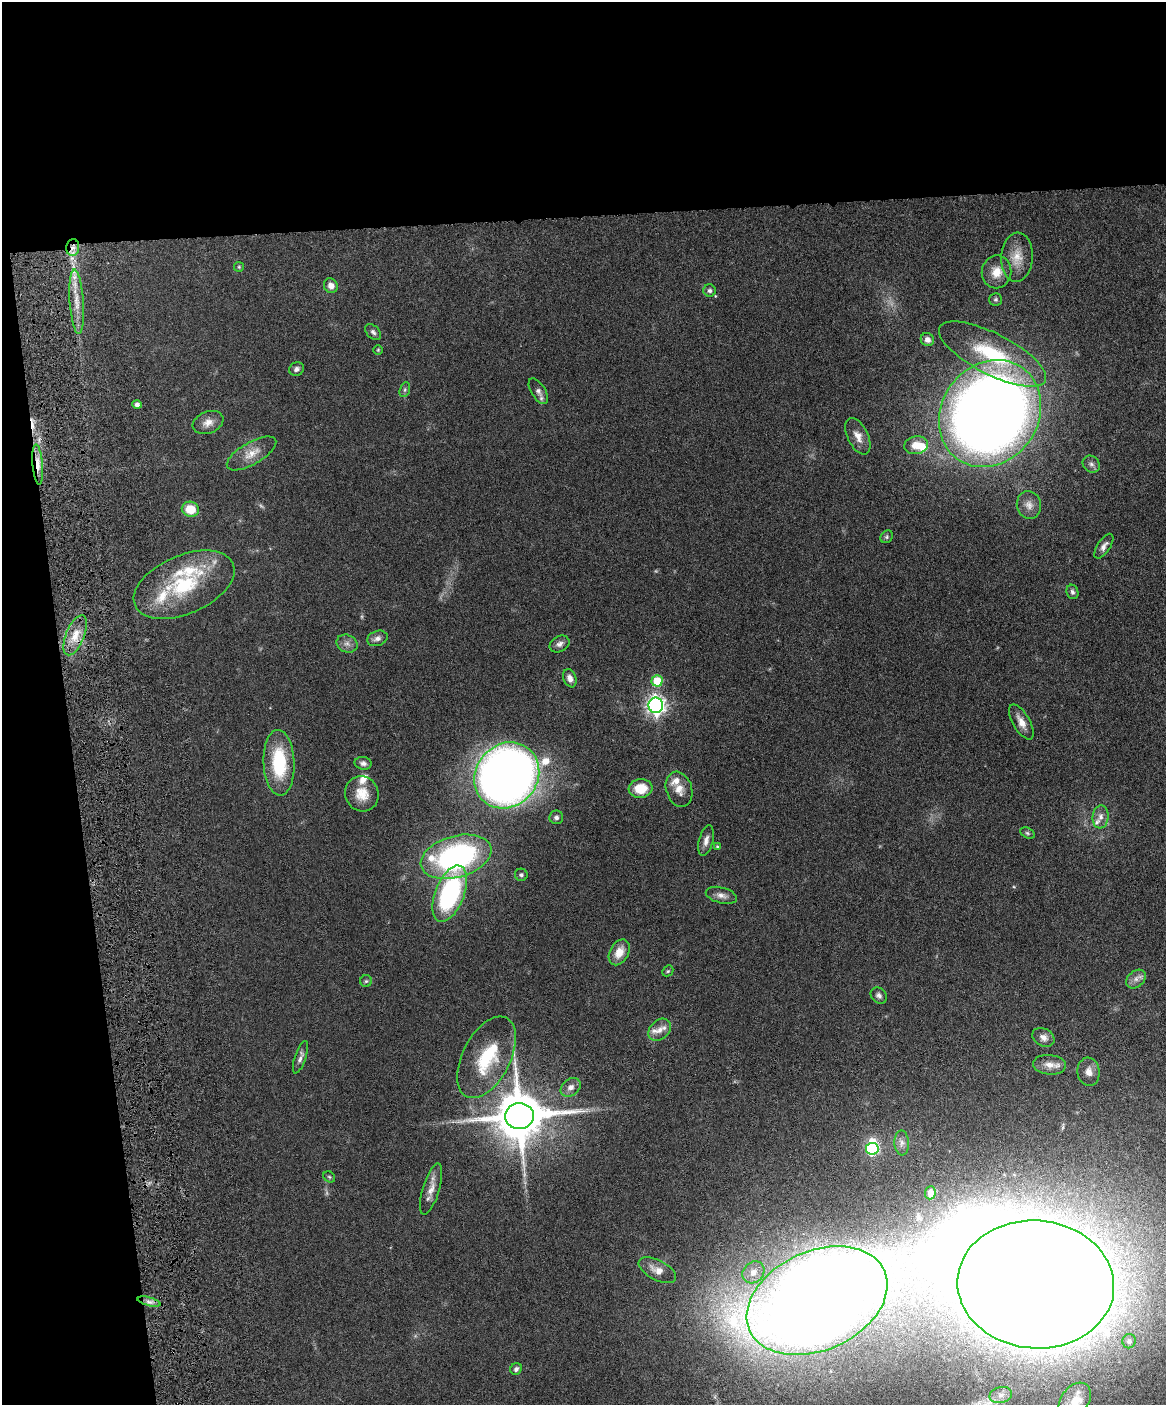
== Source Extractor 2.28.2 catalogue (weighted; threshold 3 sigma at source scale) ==
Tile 1 of 4 x 3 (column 1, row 1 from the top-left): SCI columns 59-1222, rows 3051-4453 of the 4773 x 4593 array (HDU 1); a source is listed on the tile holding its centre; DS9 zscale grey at full resolution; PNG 1168 x 1407 px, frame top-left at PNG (2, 2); each listed source drawn as its Kron ellipse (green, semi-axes under 4 px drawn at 4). Shown black and unused: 21% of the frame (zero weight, under 4 of 8 exposures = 3% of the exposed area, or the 3 px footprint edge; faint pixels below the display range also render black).
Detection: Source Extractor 2.28.2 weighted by HDU 2 'WHT'; one run over the whole footprint, this tile lists its part. Background 0.0802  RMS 0.0046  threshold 0.0187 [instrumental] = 3 sigma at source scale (4.09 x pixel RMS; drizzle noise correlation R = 1.36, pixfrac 0.8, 0.05/0.05 arcsec/px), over >= 5 px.
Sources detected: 94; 4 too faint to see at this stretch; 2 inside a brighter object's white glare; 1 cosmic-ray / hot-pixel residue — neither listed nor drawn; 8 inside a brighter listed object's ellipse — not listed separately; the other 79 listed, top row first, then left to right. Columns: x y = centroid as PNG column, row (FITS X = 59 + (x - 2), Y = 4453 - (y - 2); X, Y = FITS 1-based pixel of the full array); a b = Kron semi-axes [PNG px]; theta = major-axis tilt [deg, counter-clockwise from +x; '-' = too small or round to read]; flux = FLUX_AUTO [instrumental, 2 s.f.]
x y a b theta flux
73 248 8 6 86 2.7
1017 257 25 16 86 7.5
239 267 5 5 - 0.5
997 272 16 15 - 6.1
331 286 7 6 - 2.8
710 291 6 6 - 1.2
996 299 6 6 - 0.76
77 302 32 7 -86 6.8
373 332 9 6 -45 1.3
927 340 7 6 - 2.3
378 350 4 4 - 0.5
993 354 59 20 -27 33
297 369 8 6 24 1.3
405 390 8 5 71 0.85
538 391 14 7 -58 2
137 404 4 4 - 1.6
990 413 56 48 53 560
208 422 16 11 22 3.5
858 436 19 10 -64 4.4
916 445 12 9 9 6.2
251 453 28 11 30 6
1091 464 9 8 - 1.6
38 465 20 5 -85 4.9
1029 505 14 12 -73 3.4
190 509 8 7 - 9.1
887 537 7 5 48 0.8
1104 546 14 6 56 2.1
184 585 53 29 23 37
1072 592 7 6 - 1.1
75 635 21 9 68 6.6
377 638 10 7 19 2.2
347 644 11 8 -25 2.2
560 644 10 8 27 1.9
570 678 9 6 -69 2.5
657 681 6 5 - 11
656 705 8 7 - 200
1021 722 19 8 -59 4
279 763 33 15 -88 27
363 763 8 6 -10 1.5
507 775 35 30 49 400
641 788 12 9 7 9.8
679 789 18 13 -73 4.9
362 794 18 16 -64 7.3
556 817 7 7 - 1.2
1101 817 11 8 84 2.6
1027 833 7 5 -27 0.7
706 840 16 7 76 2.5
717 846 4 3 - 0.41
456 857 36 20 16 96
521 875 6 6 - 1
450 894 29 14 69 59
721 895 16 8 -15 2.6
619 952 14 9 62 5.9
668 971 6 5 - 0.59
1136 979 11 8 40 2.2
366 981 6 6 - 0.81
879 995 9 7 -42 1.5
660 1030 13 9 43 3.6
1043 1037 12 8 -27 2.4
300 1057 17 5 71 1.9
487 1057 44 24 63 25
1049 1065 16 10 -5 4.1
1089 1072 14 11 -83 3.3
571 1087 11 8 39 2.6
519 1116 14 13 - 2500
902 1143 12 7 -87 2.3
872 1149 6 6 - 49
329 1177 6 5 - 0.66
431 1189 26 8 73 4.5
930 1193 6 5 - 2.1
657 1270 20 10 -27 4.5
753 1272 12 10 45 3.9
1036 1284 78 64 -4 2600
817 1301 74 49 24 1500
149 1302 12 4 -15 1.7
1129 1341 7 6 - 1.8
516 1369 6 5 - 1.2
1001 1395 11 8 14 2.6
1075 1401 20 13 54 8.2
Overlapping masked pixels (flux is a lower limit): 2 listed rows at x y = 73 248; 38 465
Isophote crosses this tile's border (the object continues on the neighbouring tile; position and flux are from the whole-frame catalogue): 2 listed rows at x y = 817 1301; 1075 1401